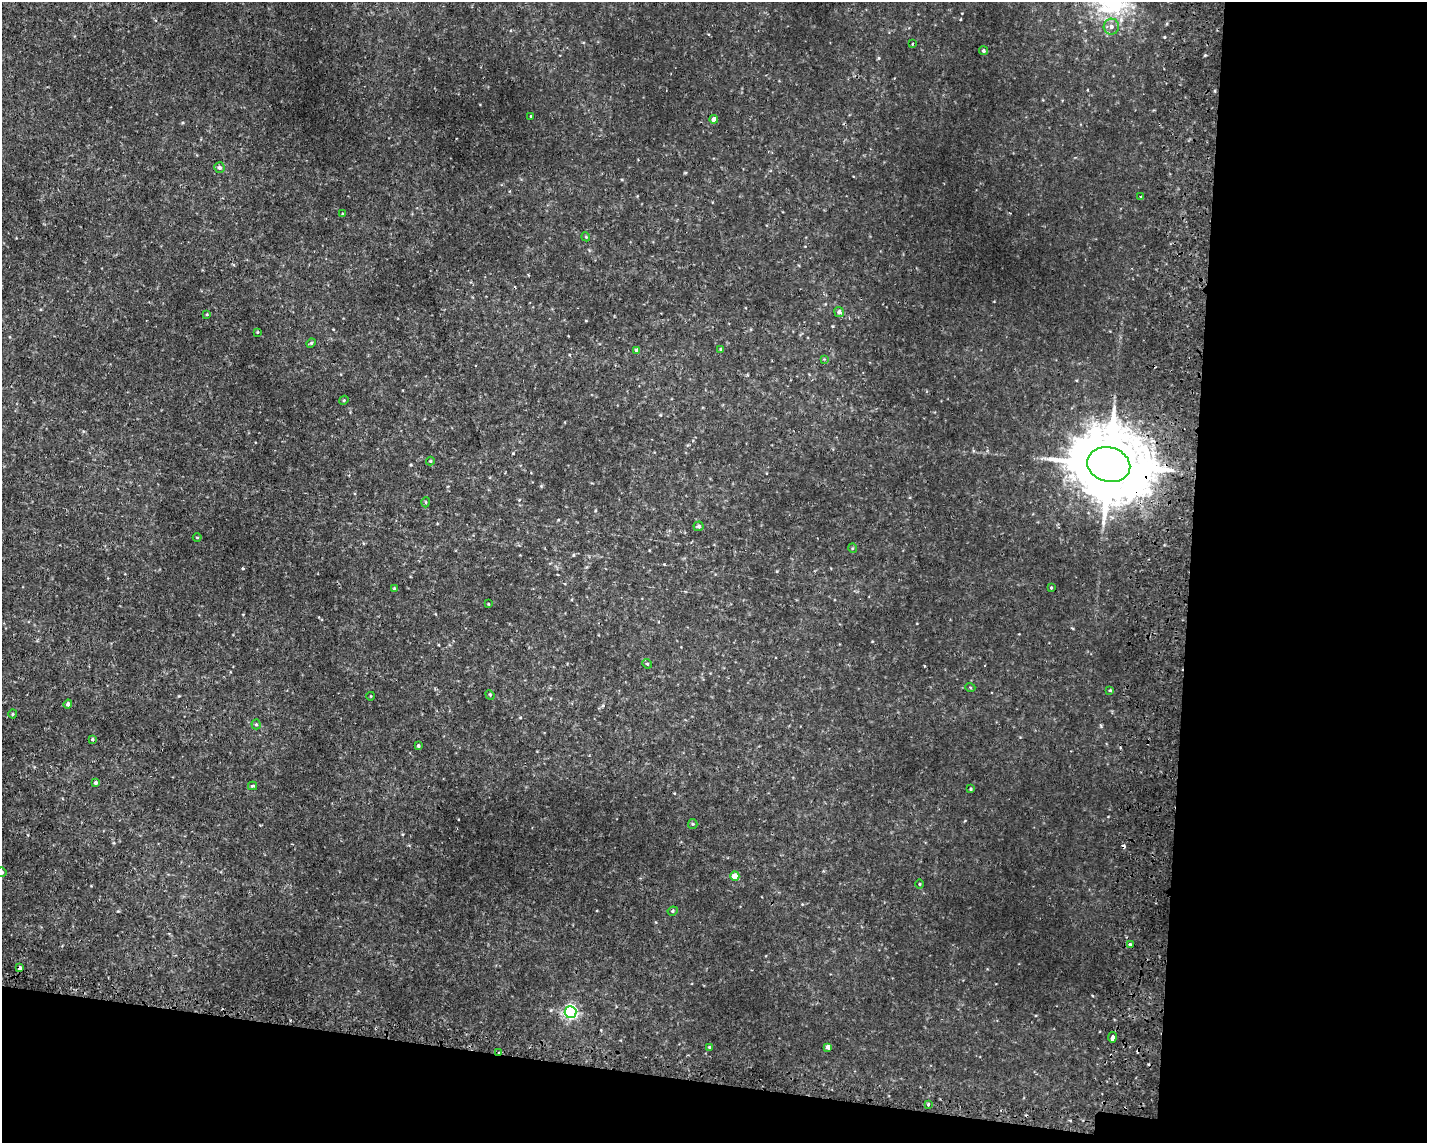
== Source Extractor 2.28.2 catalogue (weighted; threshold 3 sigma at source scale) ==
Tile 12 of 3 x 4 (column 3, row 4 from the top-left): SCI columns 3129-4553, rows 30-1170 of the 4722 x 4622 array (HDU 1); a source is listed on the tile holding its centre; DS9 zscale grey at full resolution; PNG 1429 x 1145 px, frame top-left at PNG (2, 2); each listed source drawn as its Kron ellipse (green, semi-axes under 4 px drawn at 4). Shown black and unused: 22% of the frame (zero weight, under 2 of 3 exposures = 4% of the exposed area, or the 3 px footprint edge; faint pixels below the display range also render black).
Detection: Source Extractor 2.28.2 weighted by HDU 2 'WHT'; one run over the whole footprint, this tile lists its part. Background 0.00605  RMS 0.0038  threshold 0.0169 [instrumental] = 3 sigma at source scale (4.5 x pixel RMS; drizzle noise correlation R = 1.50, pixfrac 1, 0.05/0.05 arcsec/px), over >= 5 px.
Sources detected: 55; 3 cosmic-ray / hot-pixel residue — neither listed nor drawn; the other 52 listed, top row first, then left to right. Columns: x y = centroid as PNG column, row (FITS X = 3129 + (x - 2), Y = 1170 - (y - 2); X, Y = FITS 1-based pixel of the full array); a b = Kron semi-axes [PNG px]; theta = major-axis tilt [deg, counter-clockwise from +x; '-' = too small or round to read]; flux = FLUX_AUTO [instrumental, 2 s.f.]
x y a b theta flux
1111 27 8 7 - 1.7
912 44 3 3 - 0.42
984 51 4 4 - 0.57
531 116 3 2 - 0.29
714 119 4 4 - 2.3
219 167 5 5 - 1.3
1141 197 3 3 - 0.56
343 214 3 2 - 0.31
586 237 4 3 - 0.33
839 312 5 5 - 1.2
207 314 3 3 - 0.33
258 332 3 2 - 0.28
311 343 5 4 - 0.44
721 349 3 3 - 0.5
636 350 4 4 - 0.92
824 359 4 4 - 0.3
344 400 5 3 - 0.38
430 461 4 4 - 0.36
1109 465 22 17 -15 5100
426 502 5 3 - 0.4
699 526 5 5 - 0.71
197 537 4 3 - 0.28
852 548 5 3 - 0.34
394 588 4 3 - 0.36
1051 588 3 3 - 0.34
488 604 3 2 - 0.27
647 664 5 4 - 0.43
970 687 5 3 - 0.32
1110 690 3 3 - 0.35
490 695 5 4 - 0.4
371 696 4 3 - 0.24
68 704 4 4 - 1.2
13 714 4 4 - 0.4
256 724 5 4 - 0.5
92 739 4 3 - 0.39
418 746 4 3 - 0.63
96 782 4 4 - 1
253 786 4 3 - 0.83
971 789 3 3 - 0.4
693 824 5 4 - 0.45
2 872 5 5 - 0.66
735 876 5 4 - 4.7
920 884 4 3 - 0.28
673 911 5 4 - 0.54
1130 944 4 3 - 1.1
20 967 4 3 - 2.4
570 1012 6 6 - 85
1112 1037 5 3 - 7.5
709 1047 3 3 - 0.38
828 1047 4 4 - 1.5
499 1052 3 3 - 0.46
928 1104 3 3 - 0.51
Overlapping masked pixels (flux is a lower limit): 3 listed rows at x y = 1109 465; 20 967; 499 1052
Isophote crosses this tile's border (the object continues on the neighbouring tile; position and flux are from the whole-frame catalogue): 1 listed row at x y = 2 872